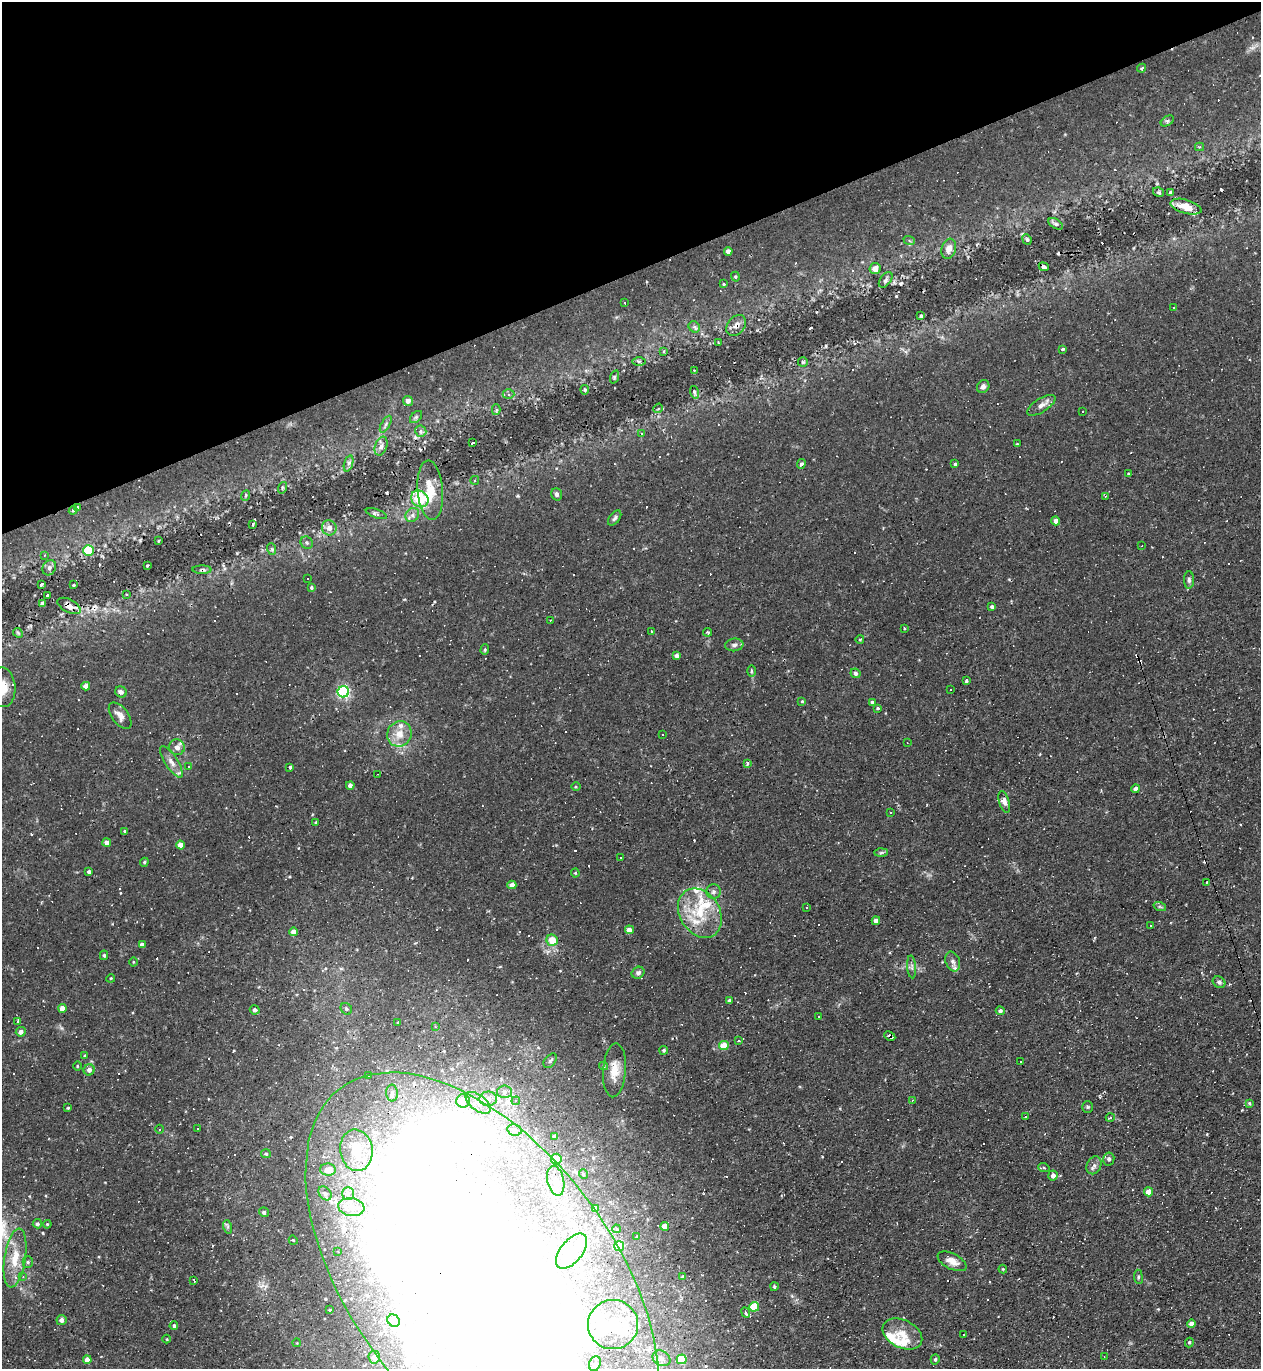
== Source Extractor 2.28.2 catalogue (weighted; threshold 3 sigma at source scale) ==
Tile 3 of 4 x 4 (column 3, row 1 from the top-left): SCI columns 2662-3920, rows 4102-5468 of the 5452 x 5468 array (HDU 1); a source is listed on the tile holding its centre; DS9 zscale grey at full resolution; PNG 1263 x 1371 px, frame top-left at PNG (2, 2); each listed source drawn as its Kron ellipse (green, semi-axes under 4 px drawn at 4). Shown black and unused: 20% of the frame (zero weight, under 2 of 3 exposures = <1% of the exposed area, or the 3 px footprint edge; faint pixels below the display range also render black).
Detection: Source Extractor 2.28.2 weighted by HDU 2 'WHT'; one run over the whole footprint, this tile lists its part. Background 0.0324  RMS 0.0034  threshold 0.0155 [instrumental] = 3 sigma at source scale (4.5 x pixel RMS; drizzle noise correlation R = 1.50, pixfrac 1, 0.05/0.05 arcsec/px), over >= 5 px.
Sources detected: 368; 38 inside a brighter object's white glare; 77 cosmic-ray / hot-pixel residue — neither listed nor drawn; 14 inside a brighter listed object's ellipse — not listed separately; the other 239 listed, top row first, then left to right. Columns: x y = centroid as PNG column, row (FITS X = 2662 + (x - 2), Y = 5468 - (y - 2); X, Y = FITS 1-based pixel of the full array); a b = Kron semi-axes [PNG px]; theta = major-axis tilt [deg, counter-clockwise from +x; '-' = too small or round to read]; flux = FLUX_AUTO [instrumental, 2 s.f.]
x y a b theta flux
1141 68 4 3 - 0.42
1167 121 7 4 34 0.62
1199 147 4 4 - 0.38
1158 192 6 4 -35 0.53
1171 193 4 4 - 0.98
1186 207 16 7 -17 4.4
1056 224 8 4 -31 0.84
1027 239 5 4 - 0.56
909 240 6 4 -20 0.5
949 249 10 7 73 2.4
728 251 4 4 - 2.1
1044 267 5 4 - 1.5
875 269 5 5 - 2.1
735 277 5 4 - 0.46
886 280 9 5 53 0.88
724 284 3 3 - 2.9
625 302 3 3 - 0.45
1174 308 3 3 - 0.77
921 316 3 3 - 0.39
736 325 12 8 52 1.9
694 327 6 5 - 0.94
718 342 3 3 - 0.34
1063 349 3 3 - 0.67
664 351 3 3 - 1.4
639 361 6 4 -1 0.63
803 362 5 5 - 0.45
694 370 3 2 - 0.31
614 377 7 4 72 0.47
983 386 7 6 - 1.1
585 390 5 4 - 0.45
694 392 6 4 -73 0.61
508 394 6 5 - 0.83
408 401 5 5 - 1.5
1041 405 16 7 32 2
658 408 5 4 - 0.53
496 410 5 4 - 0.81
1082 411 3 3 - 0.66
416 417 7 4 45 0.62
386 424 9 4 60 0.77
421 431 5 5 - 1
641 434 3 3 - 10
472 443 4 3 - 2
1017 444 3 3 - 0.26
381 446 10 6 72 1.4
349 463 8 4 71 0.87
801 464 5 4 - 0.84
955 464 4 3 - 0.87
1128 474 3 2 - 0.41
475 480 4 4 - 0.45
282 488 6 3 73 0.44
430 490 30 12 -85 8.7
557 494 6 5 - 0.83
245 496 5 3 - 0.41
1106 496 3 3 - 0.64
420 499 9 7 -40 17
77 507 4 3 - 0.37
73 510 4 4 - 0.48
376 514 11 4 -19 0.95
412 515 7 6 - 1.2
615 518 9 5 52 0.84
1056 521 4 4 - 1.6
253 524 3 3 - 0.78
329 528 7 7 - 2.2
158 541 3 2 - 0.32
307 543 6 5 - 0.77
1141 546 3 2 - 0.19
272 549 6 4 -70 0.5
89 550 5 5 - 9.6
44 555 4 3 - 0.57
147 565 3 2 - 0.5
49 568 8 6 61 0.98
202 570 9 4 0 0.74
307 579 3 2 - 0.4
1189 580 8 5 -89 0.79
41 585 3 3 - 0.63
74 585 4 2 - 0.3
311 588 4 3 - 0.85
127 594 3 2 - 0.36
48 595 3 3 - 9
43 604 4 4 - 1.9
69 606 12 6 -28 2.7
992 607 4 4 - 0.64
550 620 2 2 - 0.23
904 628 3 3 - 0.35
652 631 3 3 - 1.4
708 632 4 4 - 0.51
18 633 5 4 - 0.43
860 639 4 3 - 0.27
734 645 9 6 7 1.1
485 650 5 4 - 0.4
676 655 4 4 - 1
751 671 6 4 90 0.41
856 673 5 4 - 0.72
966 680 3 3 - 0.72
86 686 4 4 - 2.3
3 687 20 12 -86 6.4
950 689 3 3 - 0.74
121 692 6 5 - 1.1
343 692 5 5 - 61
802 701 4 3 - 0.31
872 702 4 3 - 0.75
878 708 3 3 - 0.59
120 716 15 8 -53 2.3
399 734 13 12 - 4.4
663 734 3 3 - 2.7
907 743 3 3 - 0.27
177 747 8 8 - 1.5
171 762 18 6 -57 2.5
747 763 4 3 - 0.63
188 767 3 3 - 1
290 767 3 3 - 0.61
377 775 4 2 - 0.21
350 785 4 4 - 1.6
576 786 5 3 - 0.35
1136 789 4 4 - 1.3
1004 802 11 5 -73 1.4
891 812 3 2 - 0.32
316 822 4 4 - 0.4
125 831 3 3 - 0.46
107 843 4 4 - 1.7
180 845 4 4 - 3.7
881 853 6 4 2 0.6
621 858 3 3 - 1.1
144 862 4 4 - 0.44
89 872 4 4 - 1
575 873 4 4 - 0.32
1207 882 3 3 - 0.35
512 885 4 4 - 2
713 892 7 7 - 1
807 907 3 3 - 1
1160 907 6 4 -19 0.53
700 913 26 20 -59 13
876 921 4 4 - 1.9
1150 925 3 3 - 1.3
629 930 4 4 - 2
294 932 4 4 - 2.8
552 940 6 5 - 5.6
142 944 4 4 - 1.2
104 955 5 4 - 0.48
953 961 10 7 -71 1.4
133 962 4 3 - 0.28
912 967 11 4 -86 0.95
638 973 6 5 - 0.94
111 978 4 3 - 0.27
1219 982 7 5 -38 0.84
729 1000 3 3 - 0.56
62 1008 4 4 - 2.5
346 1009 6 5 - 0.65
255 1010 5 4 - 0.97
1000 1011 4 4 - 0.89
819 1016 3 2 - 0.38
18 1021 3 3 - 0.49
398 1022 3 2 - 0.39
435 1027 4 3 - 0.37
21 1032 5 5 - 1.7
890 1036 6 3 -26 2.6
739 1040 3 3 - 0.63
724 1046 5 4 - 7.3
664 1050 4 4 - 0.49
85 1056 3 3 - 0.31
550 1061 8 5 51 0.76
1021 1062 3 3 - 6
77 1066 4 3 - 0.3
603 1066 4 4 - 0.42
89 1070 5 5 - 1.6
614 1070 27 11 86 5.4
369 1076 2 2 - 0.32
505 1092 7 6 - 1.1
392 1093 8 6 -89 1.2
488 1099 9 7 3 1.5
912 1100 3 3 - 0.35
463 1101 7 7 - 3.3
516 1101 4 4 - 0.4
478 1103 15 7 -38 2.5
1250 1103 4 3 - 0.51
1088 1107 6 5 - 0.49
68 1108 4 3 - 0.38
1026 1117 3 3 - 5
1110 1118 5 3 - 0.41
198 1128 3 2 - 0.52
160 1129 4 3 - 0.35
514 1130 7 5 -13 0.82
555 1136 4 3 - 1
356 1150 21 16 -83 11
266 1154 5 4 - 0.43
556 1159 5 5 - 4.5
1109 1159 6 5 - 0.87
1094 1165 9 7 65 1.3
1044 1168 6 4 -18 0.43
328 1170 8 6 -2 2.5
583 1174 5 3 - 0.33
1053 1176 5 4 - 1.6
556 1181 15 8 -78 3.3
1149 1192 4 4 - 3.4
325 1193 8 5 -48 0.95
348 1193 6 6 - 0.94
351 1207 13 9 -9 2.6
596 1208 4 4 - 1.5
264 1212 5 4 - 0.58
37 1224 4 4 - 0.68
47 1224 4 3 - 0.33
665 1226 4 4 - 4
228 1227 7 4 -72 0.66
616 1229 4 3 - 0.47
637 1236 4 3 - 0.3
293 1240 5 3 - 0.34
619 1246 5 5 - 25
338 1251 2 2 - 0.26
572 1251 21 11 51 4.9
15 1258 30 10 81 7.6
952 1261 16 7 -27 3
28 1262 5 5 - 0.6
1003 1269 4 4 - 0.32
23 1277 3 3 - 0.25
683 1277 4 3 - 0.62
1138 1277 7 3 -83 0.47
482 1278 236 131 -53 880
194 1280 4 2 - 0.24
774 1287 4 3 - 0.44
754 1307 5 5 - 11
330 1310 3 3 - 0.34
746 1313 5 4 - 1.1
61 1320 5 5 - 1.6
394 1321 7 5 -41 0.73
1192 1324 4 4 - 1.7
613 1325 25 24 - 18
174 1326 4 4 - 0.7
902 1334 21 14 -27 5.6
963 1335 3 3 - 2.8
167 1339 4 3 - 0.3
1189 1342 5 4 - 0.45
297 1343 4 3 - 0.23
1104 1356 3 2 - 0.21
374 1357 6 6 - 2.2
661 1358 9 7 -32 1.6
682 1359 5 5 - 11
935 1359 5 4 - 0.63
87 1360 4 4 - 2
595 1364 7 5 67 0.97
Overlapping masked pixels (flux is a lower limit): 8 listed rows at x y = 1044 267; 736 325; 420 499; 89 550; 202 570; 69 606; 890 1036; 482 1278
Isophote crosses this tile's border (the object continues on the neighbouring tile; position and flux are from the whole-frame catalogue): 3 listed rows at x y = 3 687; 482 1278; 661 1358